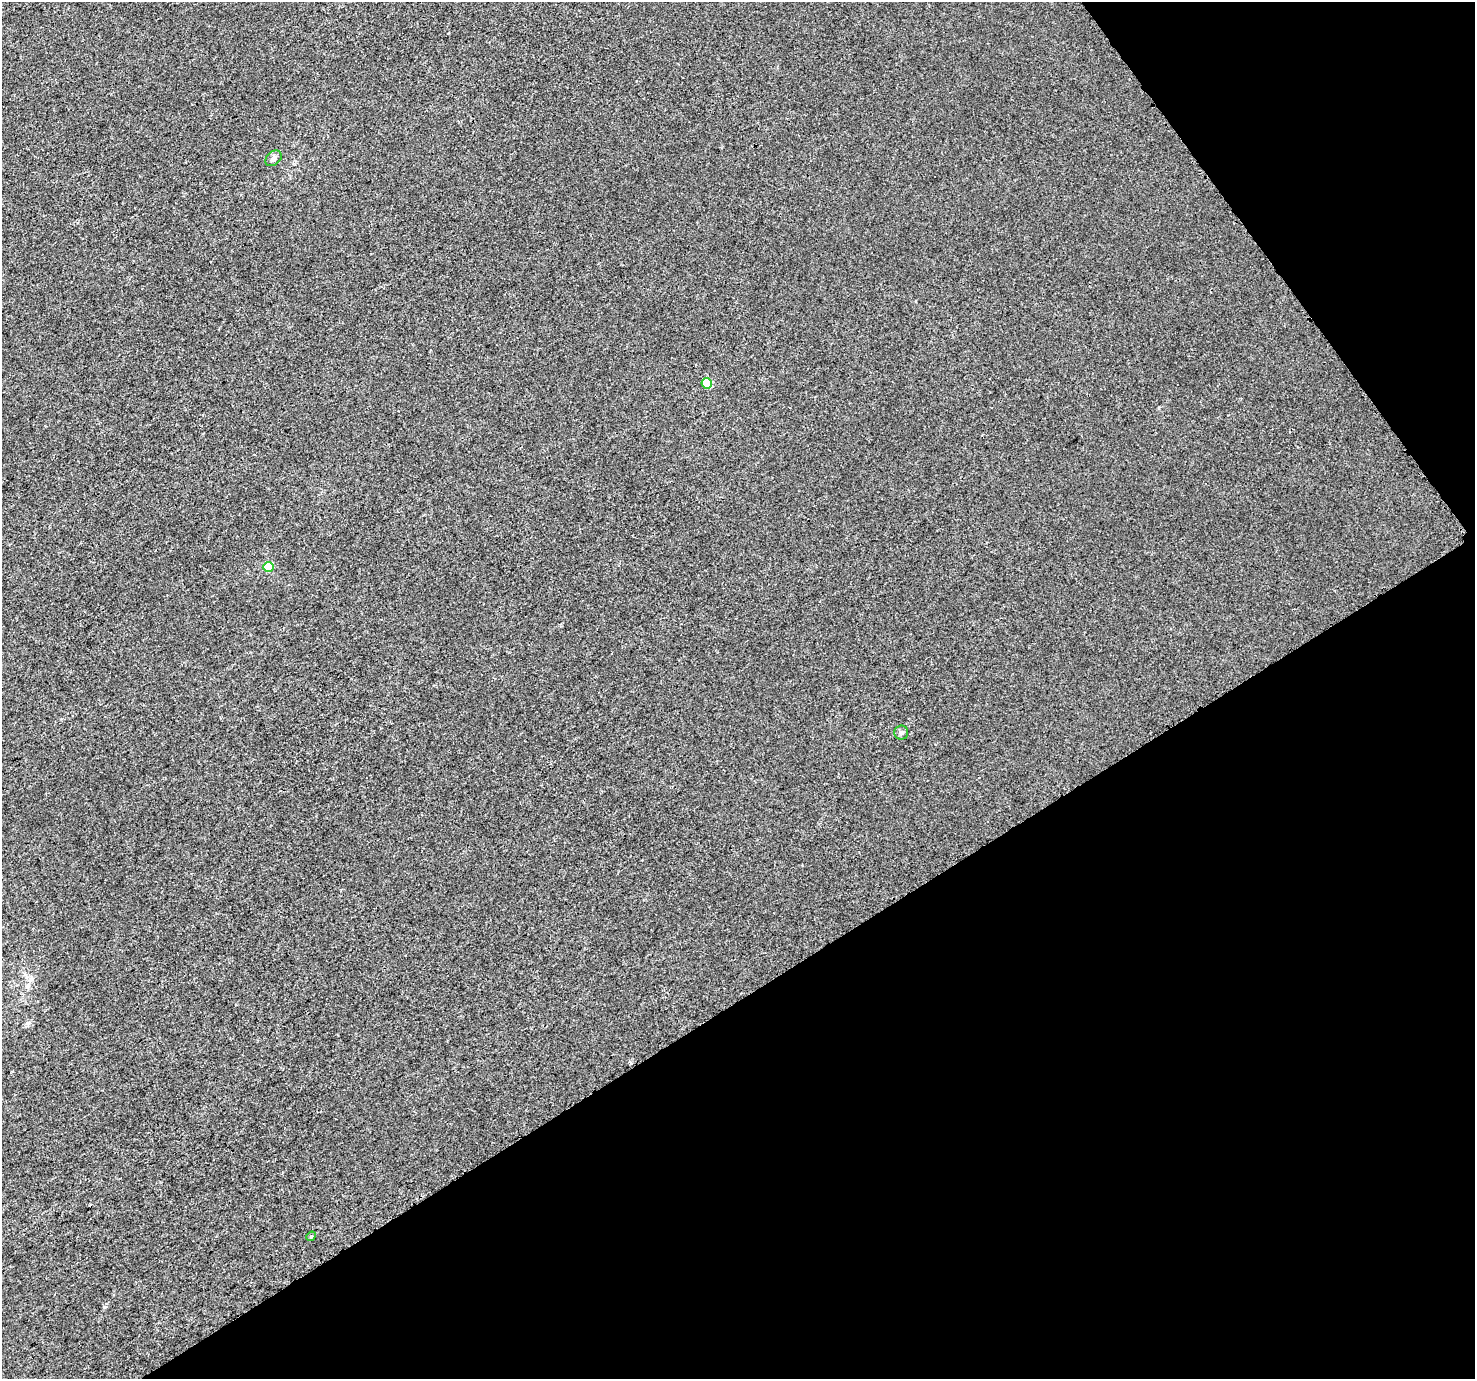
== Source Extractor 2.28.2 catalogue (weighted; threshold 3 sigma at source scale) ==
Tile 12 of 4 x 4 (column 4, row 3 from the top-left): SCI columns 4442-5914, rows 1523-2899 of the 5941 x 5860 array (HDU 1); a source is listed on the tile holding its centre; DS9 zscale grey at full resolution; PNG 1477 x 1381 px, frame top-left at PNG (2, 2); each listed source drawn as its Kron ellipse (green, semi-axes under 4 px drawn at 4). Shown black and unused: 33% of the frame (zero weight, under 3 of 4 exposures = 2% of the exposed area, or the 3 px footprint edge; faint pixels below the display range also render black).
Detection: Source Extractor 2.28.2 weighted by HDU 2 'WHT'; one run over the whole footprint, this tile lists its part. Background 5.82e-04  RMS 0.0026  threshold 0.0118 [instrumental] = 3 sigma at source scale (4.5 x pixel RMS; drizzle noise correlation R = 1.50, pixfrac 1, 0.0396/0.0396 arcsec/px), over >= 5 px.
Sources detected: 5; all 5 listed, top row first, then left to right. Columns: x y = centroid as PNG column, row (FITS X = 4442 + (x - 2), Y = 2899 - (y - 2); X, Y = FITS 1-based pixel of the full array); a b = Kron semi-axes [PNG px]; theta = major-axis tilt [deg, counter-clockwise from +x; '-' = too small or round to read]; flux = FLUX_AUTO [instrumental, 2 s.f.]
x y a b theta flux
274 158 9 6 42 1
707 383 5 5 - 8.9
269 567 5 5 - 8.7
901 733 7 7 - 0.63
311 1236 5 4 - 0.35